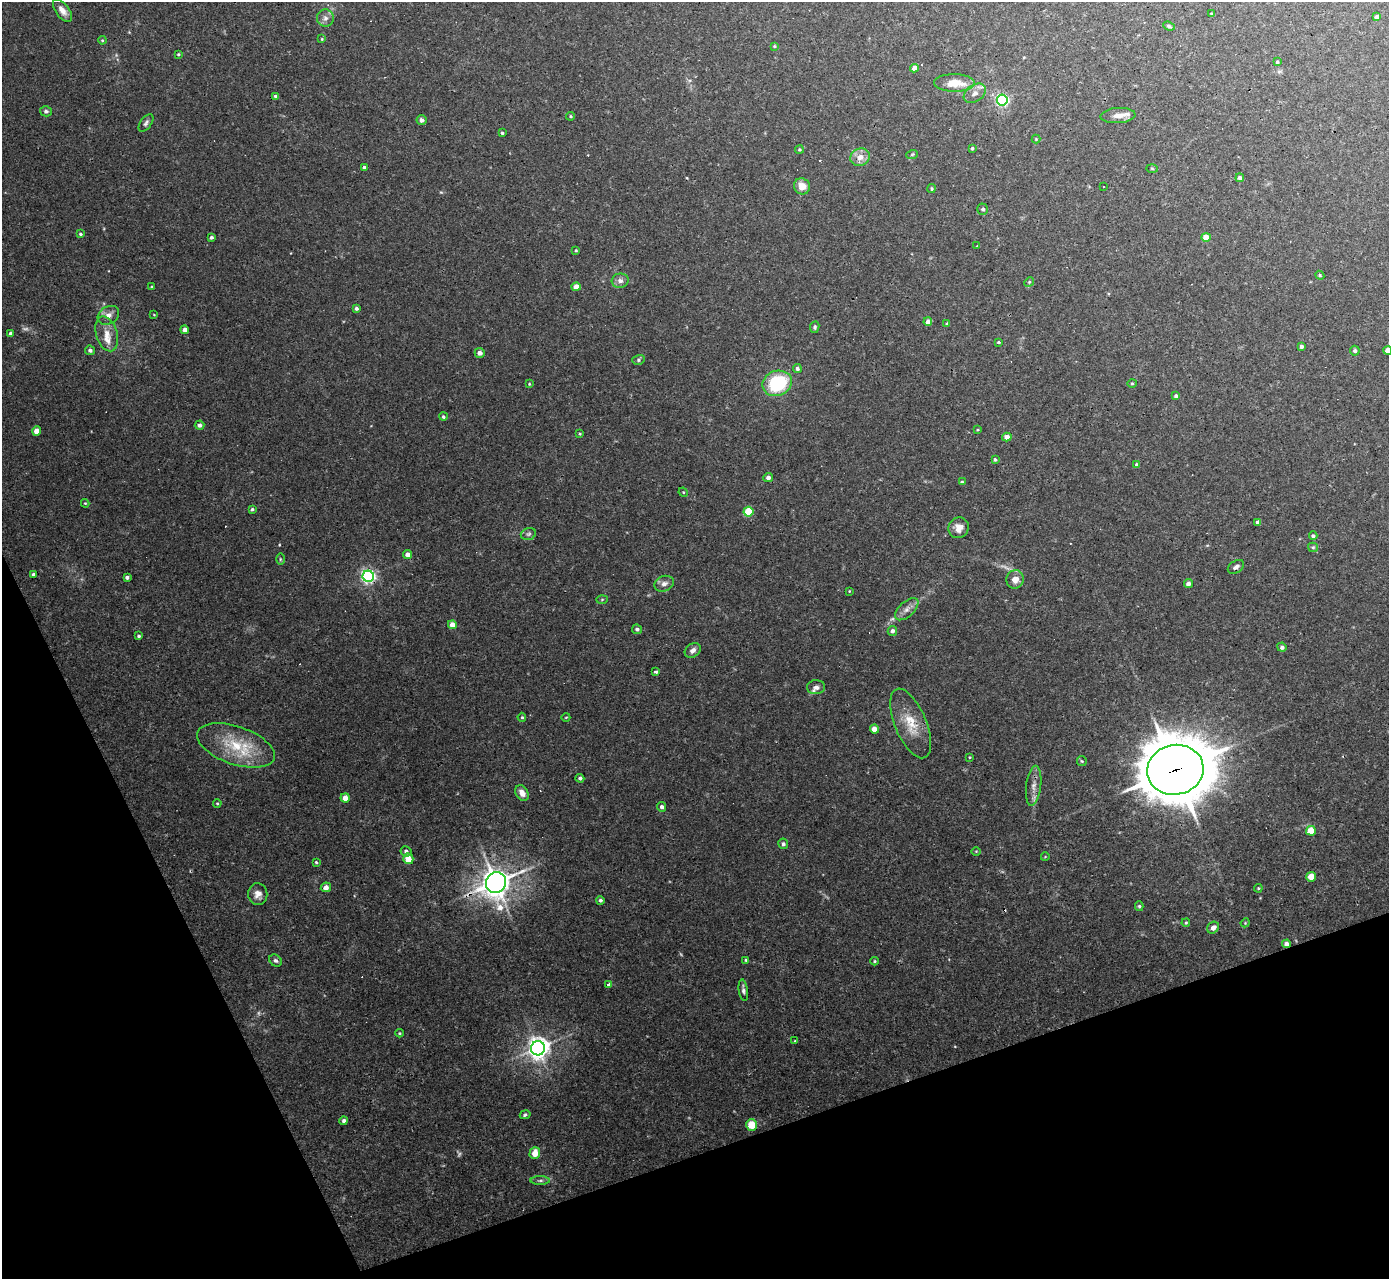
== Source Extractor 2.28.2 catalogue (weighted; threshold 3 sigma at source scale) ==
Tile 14 of 4 x 4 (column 2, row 4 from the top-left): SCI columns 1388-2774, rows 279-1555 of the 5547 x 5534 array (HDU 1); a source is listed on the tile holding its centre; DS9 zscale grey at full resolution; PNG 1391 x 1281 px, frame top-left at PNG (2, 2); each listed source drawn as its Kron ellipse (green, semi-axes under 4 px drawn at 4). Shown black and unused: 18% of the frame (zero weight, under 3 of 4 exposures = <1% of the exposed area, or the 3 px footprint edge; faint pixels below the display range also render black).
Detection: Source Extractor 2.28.2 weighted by HDU 2 'WHT'; one run over the whole footprint, this tile lists its part. Background 0.0301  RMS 0.0024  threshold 0.0108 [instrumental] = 3 sigma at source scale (4.5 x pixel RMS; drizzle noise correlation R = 1.50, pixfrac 1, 0.05/0.05 arcsec/px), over >= 5 px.
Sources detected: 160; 5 too faint to see at this stretch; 4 cosmic-ray / hot-pixel residue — neither listed nor drawn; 3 inside a brighter listed object's ellipse — not listed separately; the other 148 listed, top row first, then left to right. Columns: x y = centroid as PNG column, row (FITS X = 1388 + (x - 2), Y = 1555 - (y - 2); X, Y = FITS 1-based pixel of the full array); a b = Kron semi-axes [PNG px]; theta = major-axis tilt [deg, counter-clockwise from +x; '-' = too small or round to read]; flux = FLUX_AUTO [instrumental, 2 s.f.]
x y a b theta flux
62 11 13 6 -53 1.8
1211 14 4 3 - 0.19
1377 17 4 4 - 0.87
325 18 8 8 - 1.1
1169 26 6 4 -21 0.41
322 39 4 4 - 0.23
102 40 4 4 - 0.26
774 46 4 3 - 0.24
178 54 4 3 - 0.31
1277 62 3 3 - 0.31
914 68 4 4 - 1.7
954 83 20 9 -1 4.7
975 93 12 8 34 1.4
276 96 3 3 - 0.49
1002 100 5 5 - 43
46 111 6 5 - 0.67
1118 115 17 7 4 1.9
571 116 4 4 - 0.28
421 120 5 5 - 0.81
146 123 10 5 54 0.67
502 133 3 3 - 0.33
1036 139 4 4 - 0.19
972 148 3 3 - 0.35
799 149 4 4 - 0.32
912 155 6 3 20 0.29
860 157 10 8 27 2
364 167 3 3 - 0.4
1152 168 6 4 -2 0.26
1240 178 4 4 - 0.74
802 186 8 8 - 2.3
1103 187 3 2 - 0.24
932 189 4 4 - 0.32
983 209 6 5 - 0.56
80 234 4 3 - 0.37
211 237 4 4 - 0.5
1206 237 4 4 - 3.6
977 245 4 2 - 0.16
576 250 4 3 - 0.25
1320 275 4 4 - 0.26
620 281 8 7 - 1.1
1029 282 5 4 - 0.3
152 287 3 3 - 0.37
576 287 4 4 - 2.5
356 308 4 4 - 0.5
108 315 11 8 30 1.5
154 315 4 2 - 0.16
928 322 4 4 - 1.3
947 324 4 3 - 0.29
815 327 6 4 82 0.4
185 330 4 4 - 1.2
11 333 4 3 - 0.81
107 334 18 10 -72 2.8
998 342 4 3 - 0.29
1301 346 4 4 - 0.52
90 350 5 4 - 0.62
1388 350 4 4 - 1.6
1355 351 5 4 - 0.5
480 353 5 5 - 1.1
638 360 6 5 - 0.41
797 368 4 4 - 0.65
777 383 15 12 21 17
1132 383 4 4 - 0.28
529 384 3 3 - 0.19
1176 396 4 3 - 0.58
443 416 4 4 - 0.35
199 425 5 4 - 0.63
977 430 4 3 - 0.23
37 431 4 4 - 2.4
580 434 4 3 - 0.25
1007 437 5 4 - 1.6
995 460 4 3 - 0.42
1137 465 3 3 - 0.47
768 478 4 4 - 0.91
962 482 4 4 - 0.31
683 492 5 4 - 0.22
85 503 4 4 - 0.23
252 509 4 4 - 0.34
748 512 5 5 - 6.2
1258 522 4 4 - 0.79
959 528 10 10 - 2.1
528 534 8 5 16 0.56
1313 536 4 4 - 0.49
1313 547 5 4 - 0.33
408 555 4 4 - 1.4
280 559 6 4 -89 0.34
1236 567 9 6 33 0.81
33 574 3 3 - 0.47
368 576 6 5 - 60
127 577 4 3 - 0.58
1015 579 9 8 - 2.1
664 584 10 7 23 1.1
1188 584 4 4 - 0.85
849 591 4 3 - 0.18
602 599 6 4 2 0.28
907 609 14 7 42 1.5
452 625 4 4 - 2
637 629 5 4 - 0.63
892 631 5 4 - 0.84
139 636 3 3 - 0.53
1282 647 5 4 - 0.63
693 650 9 6 39 1.2
655 672 4 3 - 0.57
816 687 9 7 2 0.82
522 717 4 4 - 0.3
566 717 4 3 - 0.17
911 723 37 15 -67 6.1
874 729 4 4 - 2.2
236 745 40 19 -19 11
970 757 4 3 - 0.2
1082 761 5 5 - 0.31
1175 770 28 25 11 1400
580 778 4 4 - 0.56
1034 786 20 7 83 1.8
522 793 8 6 -62 1.6
345 798 4 4 - 1.6
217 803 4 3 - 0.27
662 807 5 4 - 0.71
1311 831 5 5 - 5.4
783 844 5 5 - 0.57
406 851 5 5 - 0.65
976 851 5 3 - 0.2
1045 857 4 3 - 0.16
408 859 5 5 - 2.5
316 862 4 4 - 0.27
1311 877 5 5 - 3.4
496 883 10 10 - 320
326 887 5 5 - 1.2
1258 888 4 4 - 0.24
258 894 11 9 -82 1.6
600 900 4 4 - 0.5
1139 906 5 4 - 0.35
1186 923 4 3 - 0.29
1245 923 4 3 - 0.2
1213 928 6 5 - 1.1
1287 944 4 4 - 1.4
275 960 7 5 -41 0.61
746 960 4 4 - 0.3
874 961 4 4 - 0.25
609 984 4 3 - 2.5
743 990 11 4 -82 0.68
399 1033 4 4 - 0.25
795 1041 4 3 - 0.21
538 1048 7 7 - 170
525 1115 5 4 - 0.4
344 1121 4 4 - 0.52
751 1125 6 5 - 3.8
535 1153 6 5 - 2.9
540 1180 9 4 0 0.46
Overlapping masked pixels (flux is a lower limit): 3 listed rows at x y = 1175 770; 496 883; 1287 944
Isophote crosses this tile's border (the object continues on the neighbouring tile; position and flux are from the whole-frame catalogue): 1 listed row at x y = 1388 350